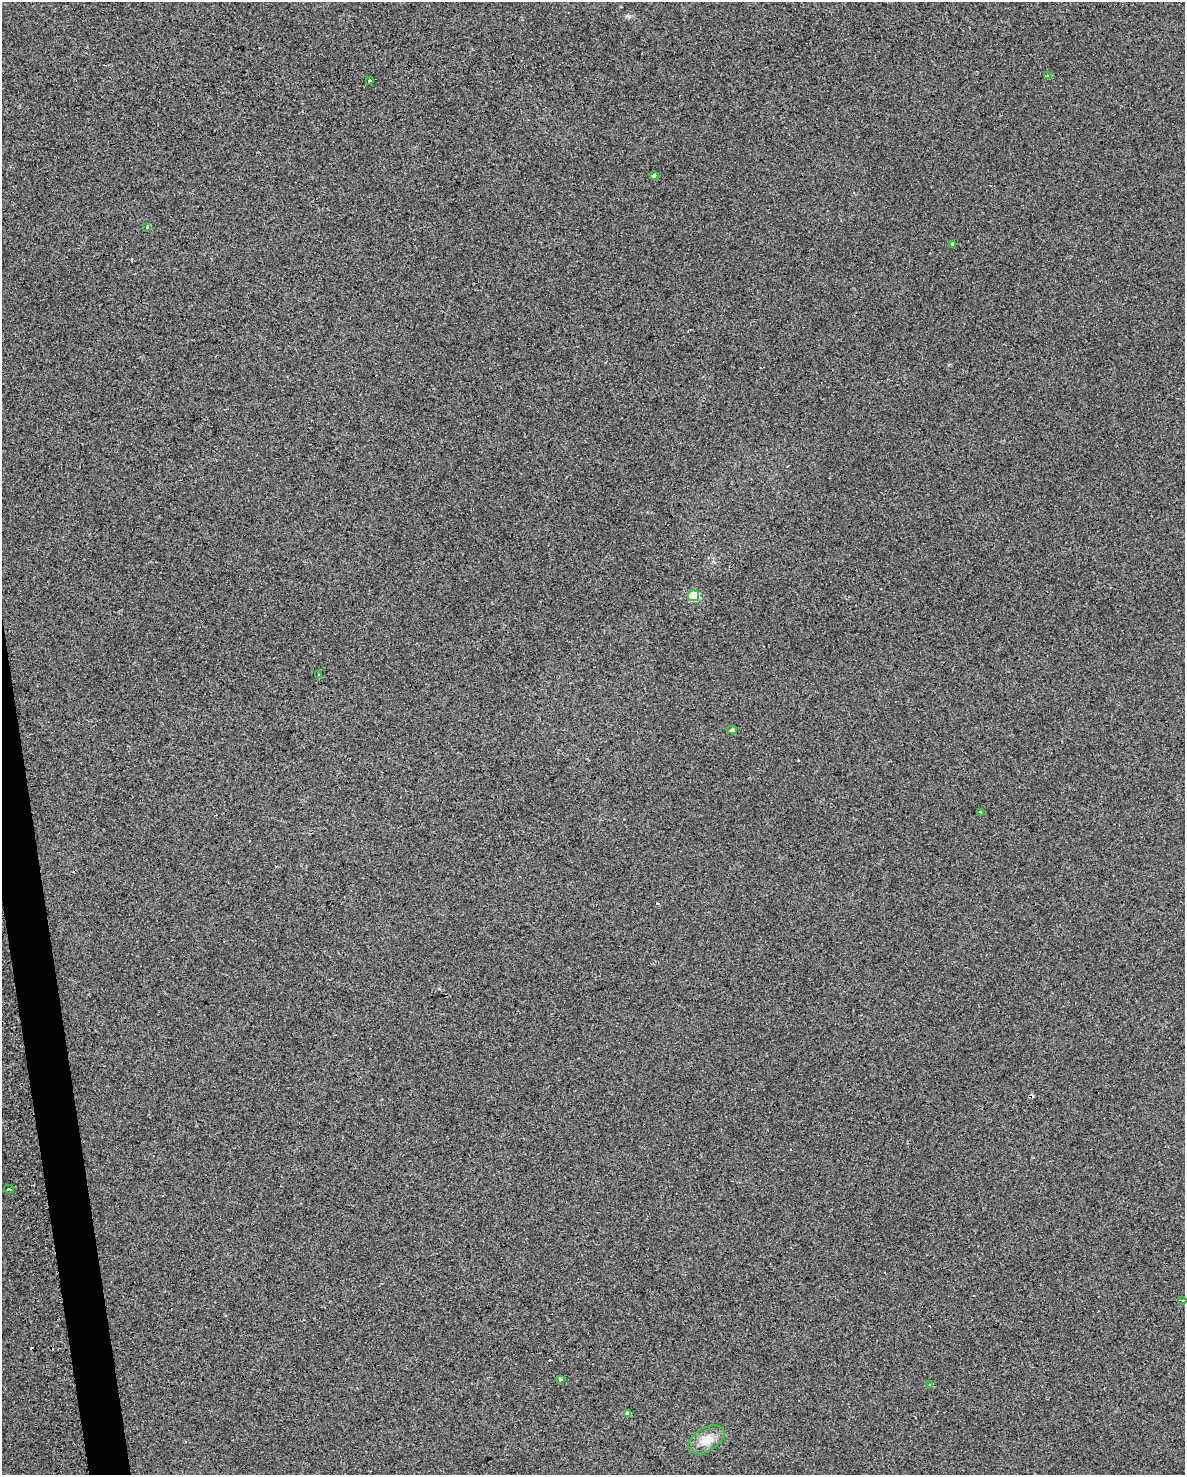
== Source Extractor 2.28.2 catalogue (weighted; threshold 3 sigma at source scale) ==
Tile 7 of 4 x 3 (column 3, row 2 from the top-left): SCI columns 2406-3588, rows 1536-3008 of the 4772 x 4534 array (HDU 1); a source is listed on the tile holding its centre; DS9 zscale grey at full resolution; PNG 1187 x 1477 px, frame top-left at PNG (2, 2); each listed source drawn as its Kron ellipse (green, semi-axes under 4 px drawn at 4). Shown black and unused: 2% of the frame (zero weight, under 2 of 3 exposures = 3% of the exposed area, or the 3 px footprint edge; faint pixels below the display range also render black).
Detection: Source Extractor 2.28.2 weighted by HDU 2 'WHT'; one run over the whole footprint, this tile lists its part. Background 0.0301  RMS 0.013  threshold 0.0601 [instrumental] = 3 sigma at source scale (4.5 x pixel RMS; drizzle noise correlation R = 1.50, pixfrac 1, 0.0396/0.0396 arcsec/px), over >= 5 px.
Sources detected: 18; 3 cosmic-ray / hot-pixel residue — neither listed nor drawn; the other 15 listed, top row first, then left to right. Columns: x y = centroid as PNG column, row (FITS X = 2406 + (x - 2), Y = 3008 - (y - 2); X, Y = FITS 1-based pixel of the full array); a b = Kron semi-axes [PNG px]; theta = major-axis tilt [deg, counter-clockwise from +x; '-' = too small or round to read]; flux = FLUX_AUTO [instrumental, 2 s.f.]
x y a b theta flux
1047 75 3 3 - 7.2
370 80 3 3 - 17
654 176 4 4 - 3.5
147 227 3 3 - 13
952 244 4 4 - 16
693 596 5 5 - 78
319 675 3 2 - 4.4
732 730 5 4 - 2.7
980 812 4 3 - 2.3
9 1189 5 3 - 1.7
1183 1300 3 3 - 1.4
560 1379 3 3 - 3.4
930 1385 4 3 - 5
628 1414 4 4 - 5.9
706 1440 20 11 29 18